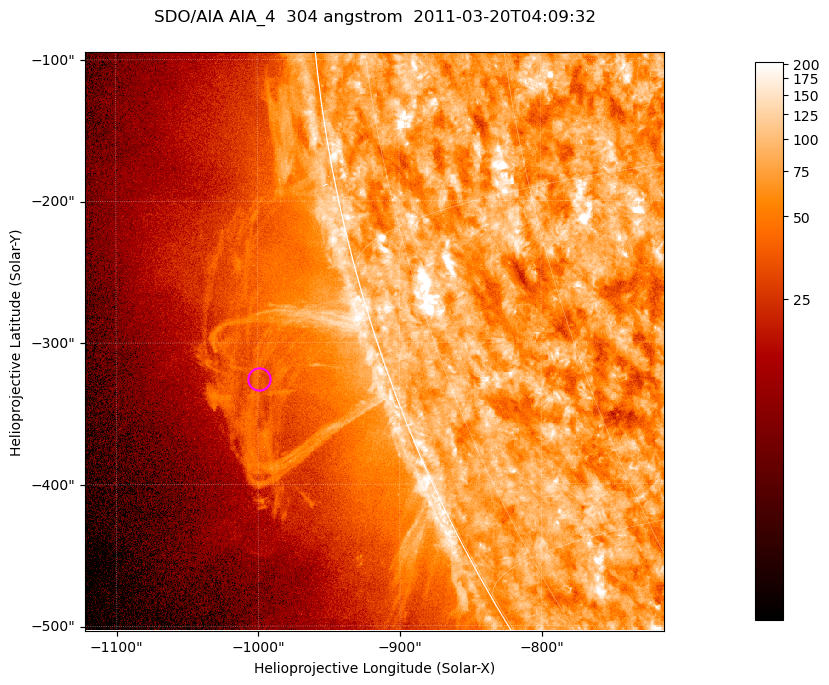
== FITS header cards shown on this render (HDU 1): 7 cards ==
TELESCOP= 'SDO/AIA '           / For AIA: SDO/AIA
INSTRUME= 'AIA_4   '           / For AIA: AIA_ATA1, AIA_ATA2, AIA_ATA3 or AIA_AT
WAVELNTH=                  304 / [angstrom] Wavelength
WAVEUNIT= 'angstrom'           / Wavelength unit: angstrom
DATE-OBS= '2011-03-20T04:09:32.133' / [ISO] Date when observation started; ISO 8
CTYPE1  = 'HPLN-TAN'           / CTYPE1; Typically HPLN
CTYPE2  = 'HPLT-TAN'           / CTYPE2; Typically HPLT

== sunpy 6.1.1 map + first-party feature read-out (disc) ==
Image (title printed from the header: SDO/AIA AIA_4  304 angstrom  2011-03-20T04:09:32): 681 x 681 px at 0.6 arcsec/px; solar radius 964 arcsec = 1606 px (partial field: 2.7% of the solar disc is inside the frame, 48% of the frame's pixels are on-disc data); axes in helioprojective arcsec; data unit not stated in the header (colour bar unlabelled)
Orientation: roll -0.132 deg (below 1 deg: not rotated)
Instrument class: DISC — disc imager (sunpy class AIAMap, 304 A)
Bright regions (active regions / flare kernels): reference = the on-disc median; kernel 5 px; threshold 5 sigma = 122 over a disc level ~76.7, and >= 1.15x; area >= 463 px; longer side >= 8 px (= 4.8 arcsec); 0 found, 0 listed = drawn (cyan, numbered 1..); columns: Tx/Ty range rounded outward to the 2 arcsec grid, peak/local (2 s.f.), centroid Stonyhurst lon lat
Off-limb structures (1.02-1.3 R_sun): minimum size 231 px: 3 found; the strongest spans PA ~105..110 deg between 1.02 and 1.13 R_sun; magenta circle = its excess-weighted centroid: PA ~110 deg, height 1.09 R_sun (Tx ~-1000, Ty ~-326 arcsec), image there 1.6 x the reference